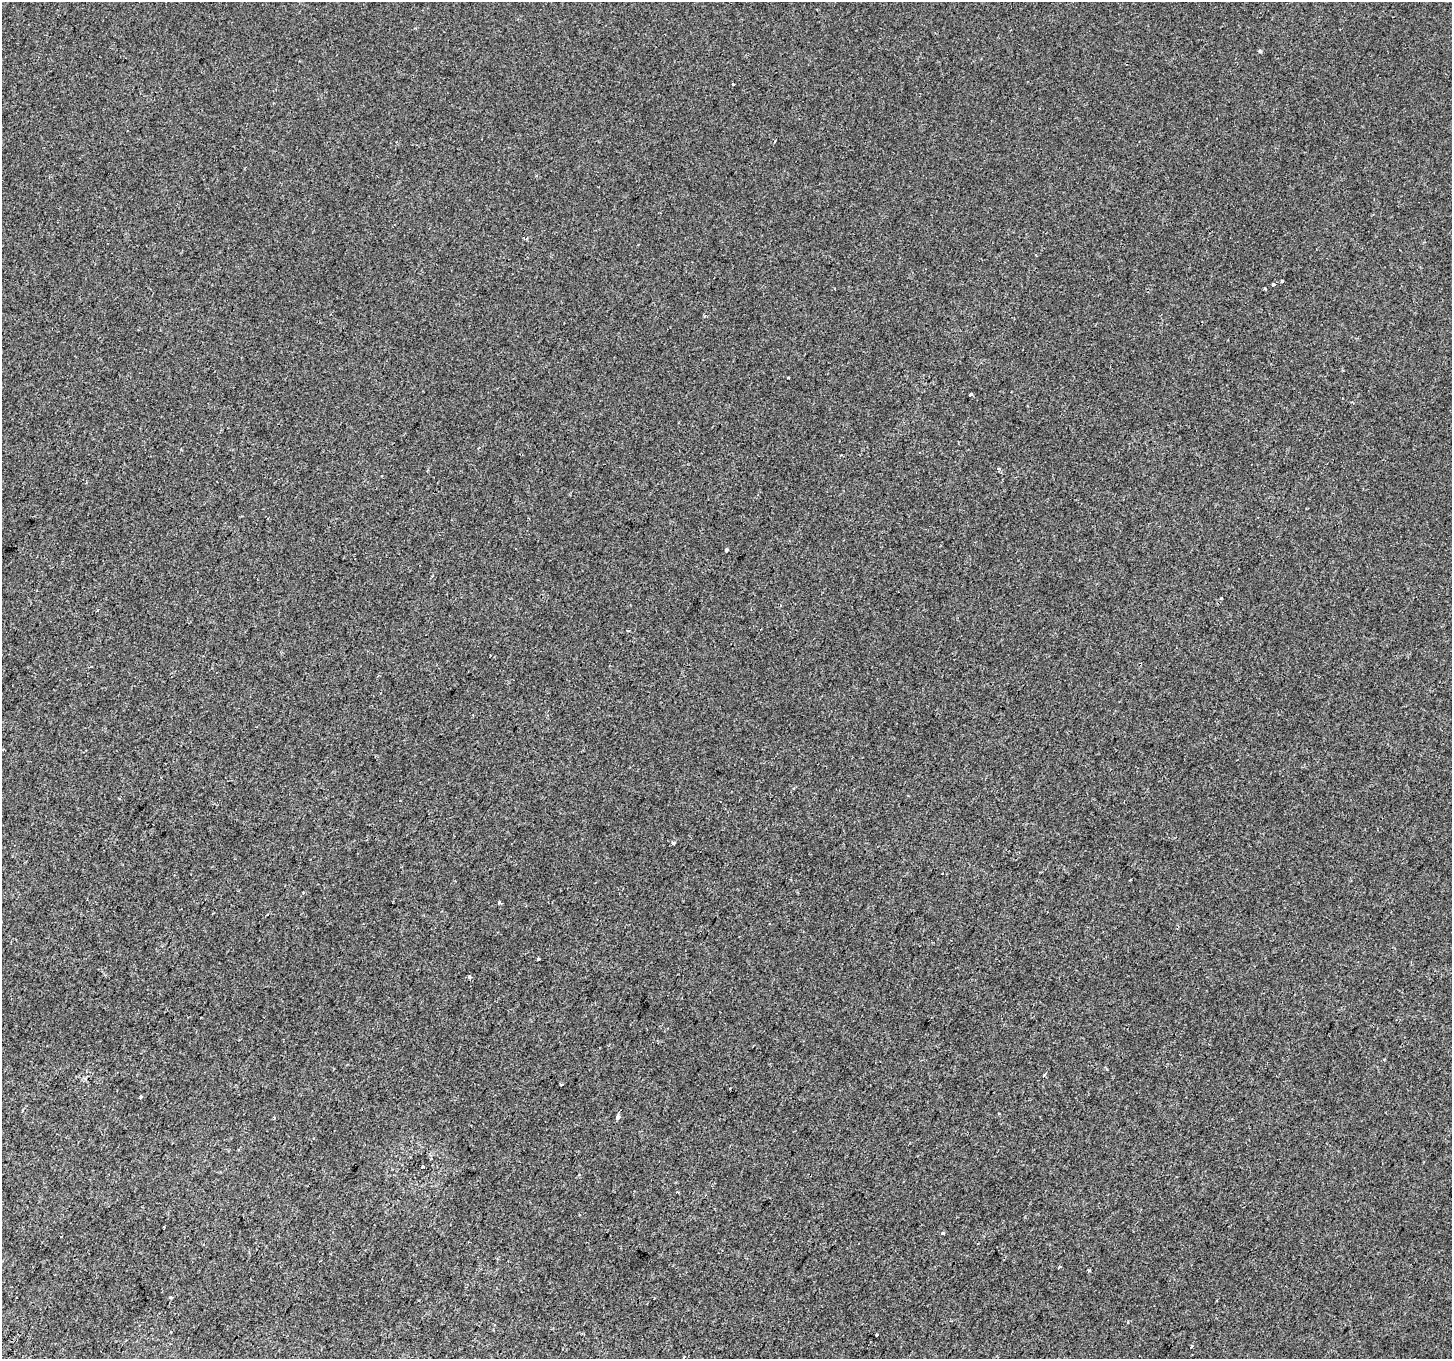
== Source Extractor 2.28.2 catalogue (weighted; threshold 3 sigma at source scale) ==
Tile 7 of 4 x 4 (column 3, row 2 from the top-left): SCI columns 2928-4377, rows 3017-4373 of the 5847 x 5966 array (HDU 1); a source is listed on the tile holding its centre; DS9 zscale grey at full resolution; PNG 1454 x 1361 px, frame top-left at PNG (2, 2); no overlay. Shown black and unused: <1% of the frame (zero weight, under 2 of 3 exposures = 2% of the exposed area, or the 3 px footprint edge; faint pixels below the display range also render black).
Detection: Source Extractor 2.28.2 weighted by HDU 2 'WHT'; one run over the whole footprint, this tile lists its part. Background 8.58e-04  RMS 0.0037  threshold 0.0165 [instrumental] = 3 sigma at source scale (4.5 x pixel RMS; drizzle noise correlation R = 1.50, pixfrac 1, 0.0396/0.0396 arcsec/px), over >= 5 px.
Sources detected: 24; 2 cosmic-ray / hot-pixel residue — not listed; the other 22 listed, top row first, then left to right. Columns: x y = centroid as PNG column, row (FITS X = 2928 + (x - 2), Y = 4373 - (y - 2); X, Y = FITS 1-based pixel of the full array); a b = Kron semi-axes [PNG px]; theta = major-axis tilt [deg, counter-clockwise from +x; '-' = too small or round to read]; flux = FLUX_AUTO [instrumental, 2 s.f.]
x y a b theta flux
1260 51 4 4 - 0.58
733 84 3 2 - 0.36
1273 284 4 3 - 1.9
788 378 3 2 - 0.28
970 394 4 3 - 2.1
726 550 4 3 - 1.2
1221 598 3 3 - 1.1
3 749 3 3 - 0.6
674 843 5 4 - 0.75
538 959 3 3 - 0.44
469 977 5 4 - 0.52
1044 1075 3 3 - 1.6
561 1084 3 3 - 0.75
141 1096 4 3 - 0.58
618 1117 5 4 - 1.3
274 1118 4 3 - 0.46
422 1166 4 3 - 1.1
677 1192 3 2 - 0.44
942 1233 3 3 - 1.2
1089 1270 3 3 - 0.36
877 1335 3 3 - 0.86
1192 1346 5 2 - 0.29
Unlisted compact peaks at least as high as the median listed source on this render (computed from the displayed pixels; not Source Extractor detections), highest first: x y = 499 902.